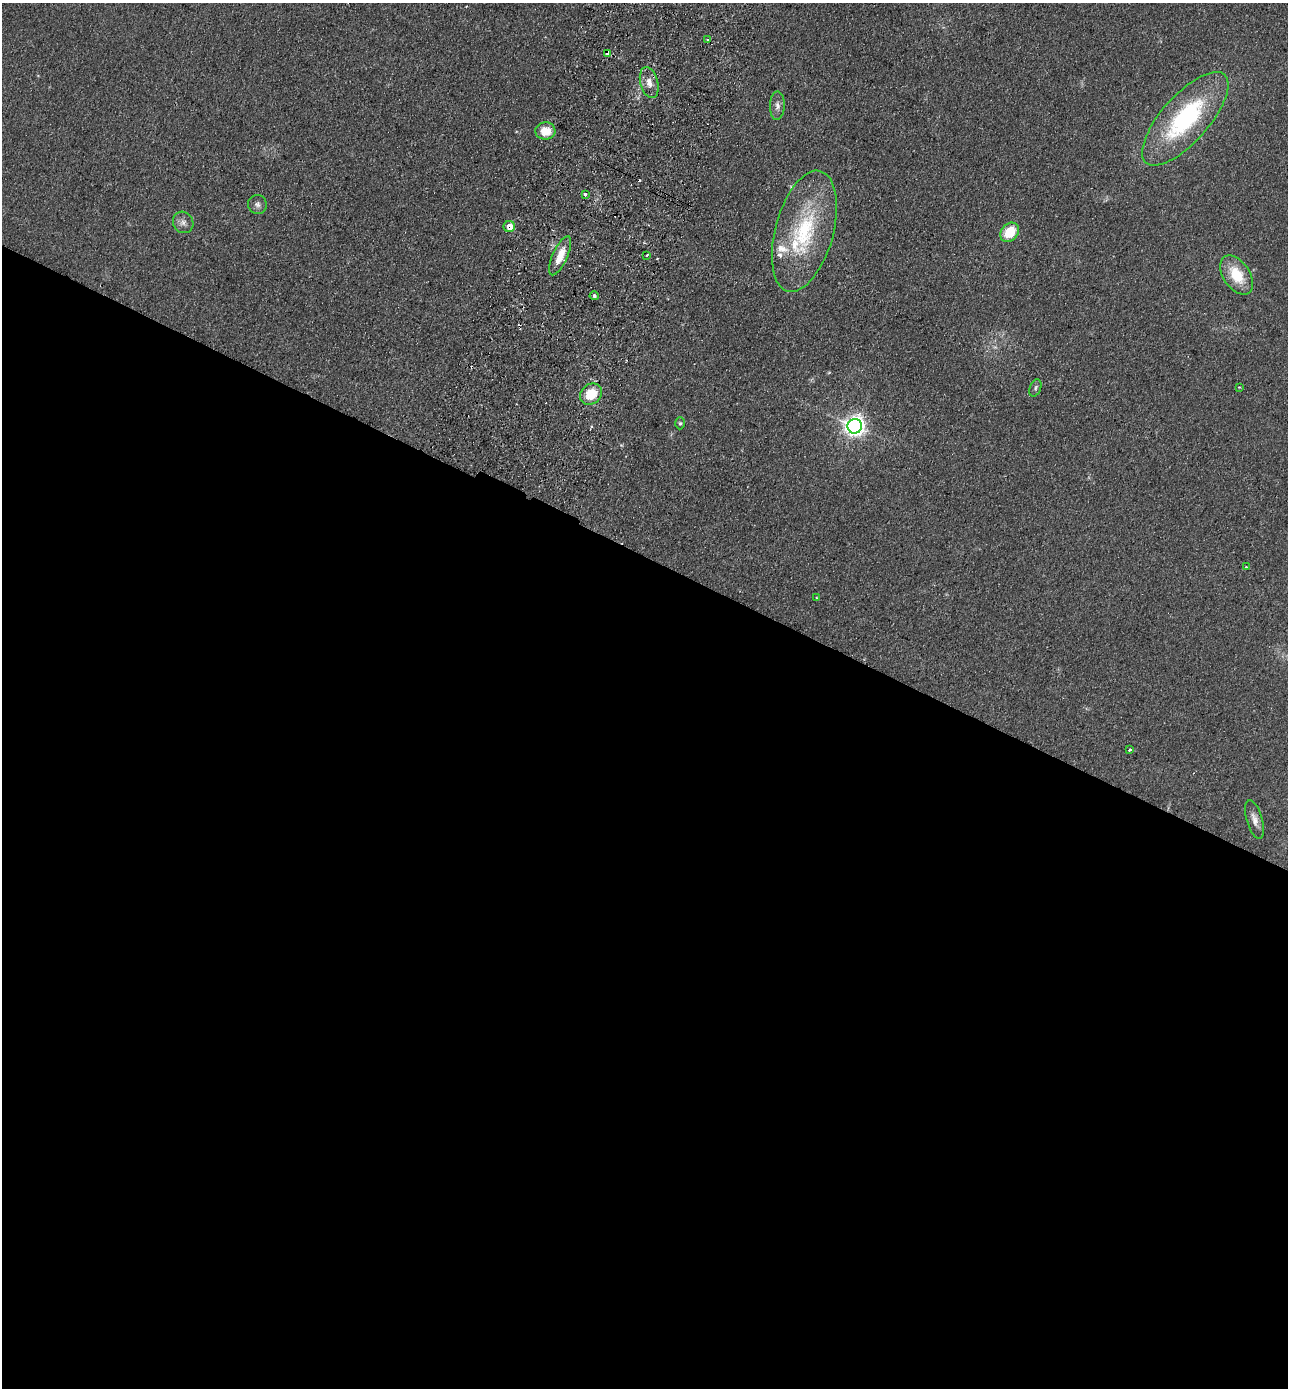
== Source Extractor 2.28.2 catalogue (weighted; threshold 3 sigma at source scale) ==
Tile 14 of 4 x 4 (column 2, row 4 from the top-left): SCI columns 1613-2898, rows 26-1411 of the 5664 x 5594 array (HDU 1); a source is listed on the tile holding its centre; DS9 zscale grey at full resolution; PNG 1290 x 1390 px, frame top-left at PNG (2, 3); each listed source drawn as its Kron ellipse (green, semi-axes under 4 px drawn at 4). Shown black and unused: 60% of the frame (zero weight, under 2 of 3 exposures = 3% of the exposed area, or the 3 px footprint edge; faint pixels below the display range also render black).
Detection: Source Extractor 2.28.2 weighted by HDU 2 'WHT'; one run over the whole footprint, this tile lists its part. Background 0.142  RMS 0.011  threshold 0.0517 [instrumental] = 3 sigma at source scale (4.5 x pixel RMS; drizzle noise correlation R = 1.50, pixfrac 1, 0.05/0.05 arcsec/px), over >= 5 px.
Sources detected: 30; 2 cosmic-ray / hot-pixel residue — neither listed nor drawn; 3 inside a brighter listed object's ellipse — not listed separately; the other 25 listed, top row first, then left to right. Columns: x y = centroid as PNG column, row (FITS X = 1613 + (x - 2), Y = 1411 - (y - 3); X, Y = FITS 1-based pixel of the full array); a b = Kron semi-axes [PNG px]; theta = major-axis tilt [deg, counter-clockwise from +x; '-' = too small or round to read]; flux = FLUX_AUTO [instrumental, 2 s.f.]
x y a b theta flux
708 40 3 2 - 2.5
607 53 4 3 - 25
649 83 16 9 -76 10
777 106 14 7 88 5.8
1185 119 59 23 48 140
545 131 10 8 2 19
585 194 4 3 - 6.3
257 204 9 9 - 4.4
183 222 11 10 - 6.1
509 227 5 5 - 16
804 231 62 29 75 110
1010 232 11 8 49 30
647 255 3 2 - 1.2
560 256 21 7 66 19
1237 275 22 13 -56 33
594 296 4 3 - 2.7
1239 387 3 3 - 0.84
1035 388 9 5 69 2.6
591 394 12 9 41 28
680 423 6 5 - 1.9
855 426 7 7 - 670
1246 567 3 3 - 1
817 598 3 2 - 1.3
1130 750 3 3 - 3.2
1255 820 20 8 -73 8.6
Overlapping masked pixels (flux is a lower limit): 2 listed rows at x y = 607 53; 509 227